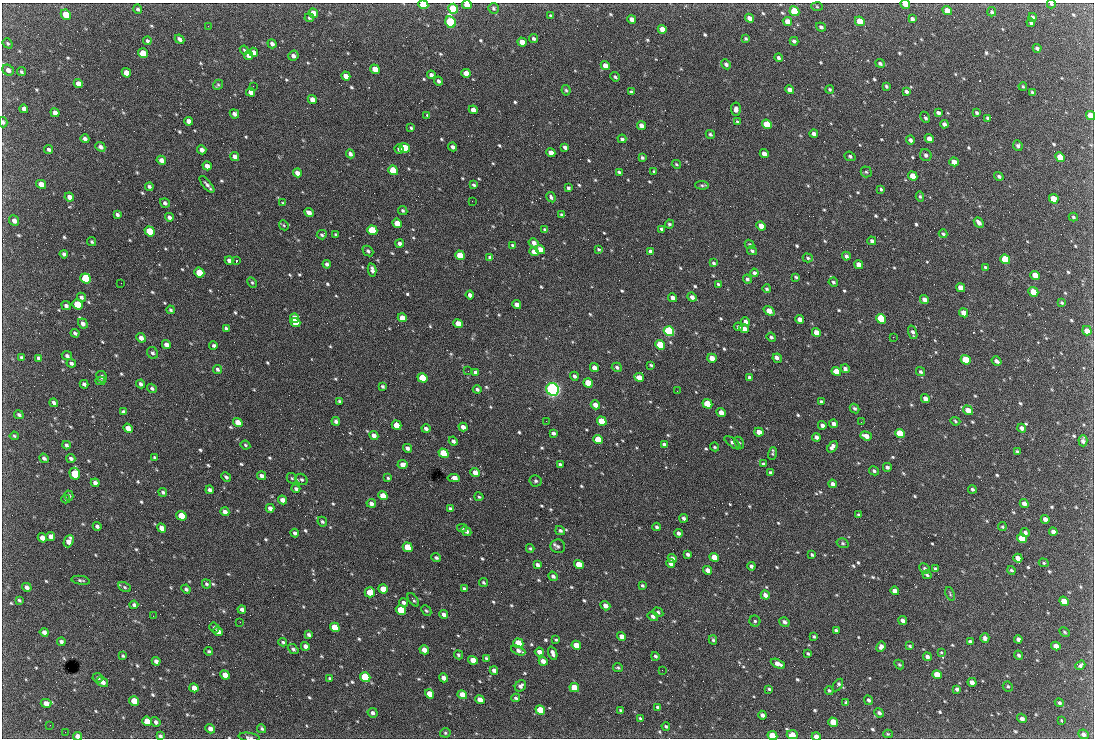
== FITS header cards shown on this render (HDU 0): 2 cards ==
NAXIS1  =                 1092 /fastest changing axis
NAXIS2  =                  736 /next to fastest changing axis

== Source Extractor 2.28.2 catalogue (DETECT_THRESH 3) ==
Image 1092 x 736 px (HDU 0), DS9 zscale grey, 1 PNG px = 1 image px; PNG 1096 x 740 px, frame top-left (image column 1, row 736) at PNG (2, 3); each listed source drawn as its Kron ellipse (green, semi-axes under 4 px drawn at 4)
Background 2510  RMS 46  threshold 137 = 3 sigma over >= 5 px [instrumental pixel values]
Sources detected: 766; of the 766, the 500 brightest by FLUX_AUTO listed and drawn (266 fainter detections omitted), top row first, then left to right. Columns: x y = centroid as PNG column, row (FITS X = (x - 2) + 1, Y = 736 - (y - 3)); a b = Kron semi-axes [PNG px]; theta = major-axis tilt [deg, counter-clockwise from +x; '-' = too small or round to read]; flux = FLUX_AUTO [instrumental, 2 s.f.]
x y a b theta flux
905 4 5 3 - 4.3e+04
1051 4 4 3 - 4.8e+03
423 5 5 4 - 1.3e+05
467 5 5 4 - 3.2e+04
817 7 6 4 -3 4.1e+03
493 8 5 5 - 6.9e+03
138 9 5 4 - 6.0e+03
453 9 5 5 - 2.3e+05
794 11 5 4 - 1.7e+05
947 11 5 4 - 5.0e+04
992 12 4 4 - 5.6e+03
313 13 5 4 - 3.9e+04
66 15 5 4 - 6.9e+04
551 16 4 3 - 4.7e+03
1033 17 4 4 - 1.0e+04
309 18 4 4 - 5.1e+03
749 18 4 4 - 1.7e+04
632 19 4 4 - 1.4e+04
912 19 4 3 - 9.1e+03
787 21 5 4 - 2.3e+04
860 21 5 4 - 7.8e+04
450 22 6 5 - 4.8e+05
1031 23 4 3 - 7.8e+03
208 26 2 2 - 4.9e+03
821 27 5 4 - 8.6e+03
662 29 5 4 - 2.7e+04
180 39 5 3 - 8.9e+03
533 39 4 4 - 7.9e+03
746 39 3 3 - 4.4e+03
147 41 4 3 - 6.3e+03
794 41 4 3 - 8.9e+03
522 42 5 4 - 3.6e+04
8 43 5 4 - 4.8e+03
272 44 5 4 - 9.9e+03
1037 48 4 3 - 9.8e+03
244 50 4 3 - 4.1e+03
254 52 5 4 - 1.6e+04
143 53 5 4 - 5.3e+04
248 56 4 4 - 1.1e+04
293 56 5 5 - 1.2e+04
778 58 4 4 - 8.0e+03
880 63 5 4 - 7.8e+03
726 64 5 4 - 8.6e+03
605 66 5 4 - 2.6e+04
375 69 5 4 - 4.3e+04
8 70 6 5 - 1.5e+04
21 72 5 4 - 5.3e+03
126 73 5 4 - 3.3e+04
466 73 5 4 - 2.8e+04
431 75 4 4 - 1.0e+04
346 76 5 4 - 2.3e+04
615 77 5 3 - 5.2e+03
438 81 4 4 - 9.3e+03
78 84 5 4 - 1.8e+04
218 85 5 4 - 4.5e+03
253 86 2 2 - 1.9e+04
886 86 4 3 - 5.5e+03
1023 86 4 3 - 4.1e+03
830 89 4 3 - 4.6e+03
566 90 5 4 - 4.5e+03
790 90 4 4 - 1.4e+04
251 92 5 4 - 2.3e+04
631 92 4 3 - 5.8e+03
906 92 4 3 - 7.4e+03
1032 92 4 3 - 4.7e+03
312 99 5 4 - 1.9e+04
24 109 4 4 - 1.3e+04
736 109 7 5 -87 1.3e+04
473 110 4 4 - 2.3e+04
55 113 5 4 - 1.5e+04
938 113 4 3 - 8.2e+03
977 113 4 3 - 5.4e+03
234 114 5 4 - 1.1e+04
427 115 4 3 - 1.1e+04
1090 115 5 4 - 3.4e+04
925 117 6 3 -62 6.8e+03
988 118 4 3 - 5.9e+03
189 121 4 4 - 1.8e+04
3 122 5 4 - 7.8e+03
737 122 4 3 - 6.3e+03
767 124 5 4 - 1.2e+05
944 124 4 4 - 1.1e+04
641 125 5 4 - 1.6e+04
411 128 3 3 - 4.7e+03
710 134 5 4 - 5.3e+03
814 134 4 3 - 1.2e+04
929 138 4 4 - 2.0e+04
85 139 4 3 - 9.6e+03
622 139 4 3 - 6.2e+03
910 140 4 3 - 9.3e+03
1018 146 5 4 - 6.9e+03
100 147 5 4 - 1.0e+04
453 147 4 3 - 9.2e+03
565 147 4 3 - 8.9e+03
405 148 5 4 - 1.3e+05
49 149 4 4 - 6.8e+03
399 149 4 3 - 8.8e+03
202 150 4 4 - 1.6e+04
551 153 5 4 - 2.7e+04
350 154 4 3 - 1.0e+04
764 154 5 4 - 2.7e+04
926 155 6 5 - 8.2e+03
850 156 5 4 - 6.3e+03
235 157 5 4 - 1.6e+04
642 157 3 3 - 5.1e+03
1060 157 5 4 - 8.4e+04
161 160 5 4 - 1.5e+04
954 162 5 4 - 2.2e+04
676 164 5 4 - 4.3e+03
207 166 5 4 - 1.9e+04
393 170 5 4 - 1.2e+05
654 171 3 3 - 4.3e+03
619 172 4 3 - 4.9e+03
866 172 5 5 - 4.7e+03
297 173 4 4 - 2.0e+04
913 176 5 4 - 4.7e+04
999 176 5 4 - 7.0e+03
41 184 5 4 - 2.9e+04
207 184 10 4 -50 1.0e+04
474 185 4 3 - 5.6e+03
702 185 7 4 -3 5.5e+03
149 187 4 3 - 7.6e+03
568 188 4 3 - 6.3e+03
881 189 4 3 - 4.5e+03
69 197 5 4 - 1.6e+04
551 197 5 4 - 7.1e+03
920 197 5 4 - 5.0e+03
1054 199 5 4 - 6.5e+04
472 201 2 2 - 7.9e+03
165 203 5 4 - 7.7e+03
283 203 4 3 - 4.2e+03
403 210 5 4 - 5.7e+03
309 212 5 4 - 1.8e+04
117 215 4 3 - 7.8e+03
561 215 4 3 - 5.0e+03
169 217 4 3 - 1.0e+04
1073 217 5 3 - 4.8e+03
14 221 5 4 - 1.5e+04
397 223 5 4 - 4.8e+04
979 223 5 4 - 1.3e+04
669 224 4 4 - 5.5e+03
284 225 5 4 - 4.3e+03
761 226 5 4 - 3.5e+04
662 229 4 3 - 6.3e+03
372 230 5 4 - 2.2e+05
545 230 4 3 - 7.5e+03
150 231 5 4 - 1.7e+05
943 234 4 3 - 4.9e+03
322 235 5 4 - 5.7e+03
336 235 3 3 - 4.3e+03
872 241 4 3 - 8.2e+03
92 242 5 4 - 4.6e+03
400 243 4 4 - 1.1e+04
534 243 5 4 - 1.4e+04
750 244 5 4 - 5.1e+03
513 245 4 3 - 5.0e+03
540 249 5 4 - 2.3e+04
599 249 4 3 - 4.2e+03
368 251 6 4 -44 6.8e+03
650 251 4 3 - 8.6e+03
752 251 5 4 - 5.9e+03
534 252 5 4 - 2.2e+04
64 254 4 3 - 7.1e+03
460 255 5 4 - 7.0e+04
846 256 4 3 - 9.2e+03
490 257 4 3 - 7.5e+03
808 258 5 4 - 5.0e+03
1005 259 5 4 - 2.1e+05
229 260 4 4 - 1.0e+04
236 261 3 2 - 1.1e+05
713 263 4 3 - 5.6e+03
327 264 4 3 - 7.4e+03
859 265 5 4 - 2.2e+04
985 267 3 3 - 4.8e+03
372 270 7 3 -78 1.1e+04
199 273 5 4 - 7.6e+04
754 273 4 3 - 9.2e+03
1035 275 5 4 - 3.6e+04
796 277 4 3 - 5.3e+03
86 278 5 4 - 2.6e+05
747 279 4 4 - 7.1e+03
252 282 6 4 -62 4.3e+03
833 282 5 4 - 5.8e+03
121 283 2 2 - 8.9e+03
718 284 4 3 - 4.9e+03
961 288 5 4 - 2.8e+04
767 289 4 3 - 5.1e+03
1033 292 5 4 - 7.8e+04
470 295 4 4 - 1.4e+04
81 297 5 4 - 7.5e+03
692 297 5 4 - 1.3e+04
673 298 4 4 - 1.4e+04
924 299 5 4 - 2.0e+04
1062 303 3 3 - 4.4e+03
77 304 5 4 - 9.4e+04
517 305 4 4 - 1.7e+04
66 306 5 4 - 8.4e+03
170 310 4 4 - 5.5e+03
769 311 6 4 -34 3.0e+04
964 313 5 4 - 3.2e+04
295 318 5 4 - 5.8e+04
402 318 5 4 - 3.2e+04
800 319 4 4 - 2.0e+04
881 319 5 4 - 2.3e+05
295 322 5 4 - 6.9e+04
745 322 4 4 - 1.2e+04
83 323 5 4 - 1.2e+04
458 323 5 4 - 3.9e+04
738 327 5 3 - 6.4e+03
226 328 4 3 - 6.0e+03
744 329 5 4 - 2.3e+04
669 331 5 4 - 5.5e+05
1087 331 5 4 - 2.1e+04
816 332 5 4 - 2.9e+04
913 332 7 4 -71 9.7e+03
75 333 4 3 - 8.3e+03
771 337 5 4 - 6.5e+03
893 337 2 2 - 1.5e+04
141 338 5 4 - 1.4e+04
166 345 5 4 - 1.7e+04
660 345 5 4 - 1.4e+05
213 346 4 3 - 8.1e+03
152 353 6 5 - 7.2e+03
67 356 5 4 - 7.7e+03
21 357 4 3 - 5.5e+03
39 358 4 3 - 6.7e+03
712 358 5 4 - 3.2e+04
777 358 5 3 - 2.2e+04
966 360 5 4 - 8.3e+04
997 361 5 3 - 9.9e+03
71 363 5 4 - 7.4e+03
651 365 4 2 - 4.8e+03
617 367 5 4 - 7.1e+03
594 368 4 4 - 2.0e+04
217 369 5 4 - 6.5e+03
845 369 4 4 - 1.0e+04
468 371 2 2 - 5.6e+03
475 372 4 4 - 9.3e+03
836 372 5 4 - 7.9e+04
920 372 5 4 - 6.2e+03
574 376 4 4 - 7.7e+03
101 377 6 5 - 1.1e+04
639 377 5 4 - 2.8e+04
750 377 4 3 - 8.1e+03
422 378 5 4 - 1.1e+05
100 381 5 4 - 4.2e+03
588 383 5 4 - 9.2e+04
84 384 4 3 - 8.4e+03
141 384 4 3 - 9.7e+03
383 386 4 3 - 5.7e+03
152 388 5 4 - 6.9e+03
477 389 4 4 - 7.9e+03
553 389 6 6 - 1.3e+06
677 391 2 2 - 5.6e+03
925 399 4 4 - 1.7e+04
340 401 3 3 - 5.2e+03
821 402 4 3 - 7.4e+03
54 403 5 3 - 8.3e+03
707 404 5 4 - 1.3e+05
595 405 5 4 - 2.4e+04
855 408 5 4 - 6.4e+03
968 410 5 4 - 3.7e+04
123 412 4 3 - 7.9e+03
721 413 5 4 - 3.0e+04
19 415 5 4 - 7.3e+03
336 421 4 4 - 8.9e+03
546 421 2 2 - 6.5e+03
602 421 5 4 - 1.0e+05
955 421 5 4 - 4.4e+03
238 422 5 4 - 3.7e+04
861 422 2 2 - 5.6e+03
834 424 4 4 - 1.4e+04
397 425 5 4 - 5.0e+04
822 425 4 3 - 1.1e+04
463 427 4 4 - 1.7e+04
128 428 5 4 - 2.1e+04
426 428 4 3 - 1.0e+04
1022 428 4 4 - 1.2e+04
759 432 5 4 - 2.6e+04
553 433 4 3 - 8.7e+03
900 433 5 4 - 1.3e+05
374 435 5 4 - 1.5e+04
14 436 4 4 - 4.2e+03
866 436 6 4 -19 2.1e+04
816 437 4 3 - 1.1e+04
598 440 5 4 - 7.9e+04
453 441 4 4 - 8.9e+03
1083 441 5 4 - 1.1e+04
732 443 9 4 -36 7.6e+03
739 443 6 4 -59 4.7e+03
66 445 4 3 - 8.4e+03
245 445 5 3 - 4.3e+03
664 445 4 3 - 9.7e+03
714 447 5 3 - 4.2e+03
832 447 6 4 54 1.4e+04
407 448 4 3 - 1.1e+04
1017 451 3 3 - 4.4e+03
443 453 5 4 - 1.5e+05
772 454 6 4 73 4.8e+03
154 457 4 3 - 4.9e+03
44 458 5 4 - 8.4e+03
71 458 4 3 - 8.0e+03
764 464 4 3 - 6.9e+03
402 465 5 4 - 1.5e+04
560 465 4 3 - 6.8e+03
887 467 4 3 - 8.3e+03
874 471 5 4 - 6.4e+03
475 473 5 4 - 2.7e+04
771 473 4 3 - 8.2e+03
75 474 6 5 - 1.4e+05
262 476 5 4 - 1.1e+04
226 477 5 4 - 7.0e+03
292 478 6 4 -42 4.2e+03
388 478 4 3 - 4.1e+03
454 478 6 4 -6 3.2e+04
302 479 6 5 - 6.6e+03
536 481 6 6 - 7.2e+03
95 483 4 4 - 1.3e+04
833 484 4 4 - 1.1e+04
296 489 4 4 - 7.0e+03
972 489 4 3 - 6.3e+03
210 490 4 3 - 9.9e+03
163 492 4 4 - 5.9e+03
69 496 5 4 - 4.9e+03
383 496 5 4 - 4.1e+04
479 497 4 3 - 4.3e+03
66 499 4 3 - 4.3e+03
282 500 4 4 - 1.7e+04
371 503 5 4 - 1.1e+04
1024 503 4 4 - 1.5e+04
270 508 4 4 - 1.3e+04
450 509 4 3 - 7.5e+03
225 512 4 4 - 1.5e+04
858 515 3 3 - 5.2e+03
181 516 5 4 - 7.4e+04
684 518 4 3 - 8.3e+03
1045 519 4 4 - 1.9e+04
322 522 5 4 - 5.6e+03
97 526 4 4 - 8.7e+03
657 527 4 4 - 6.6e+03
1002 527 4 4 - 4.3e+03
161 528 5 4 - 2.0e+04
462 528 5 4 - 4.1e+03
466 531 5 4 - 9.9e+03
560 531 5 4 - 6.5e+03
1053 532 4 4 - 1.5e+04
295 533 4 3 - 8.6e+03
679 533 4 4 - 1.1e+04
1025 533 5 4 - 9.5e+03
51 537 5 4 - 2.1e+04
42 538 5 4 - 2.3e+04
1022 538 5 4 - 1.0e+05
69 541 6 4 67 2.5e+04
842 543 6 4 -17 5.5e+03
558 546 7 7 - 9.1e+03
408 547 5 4 - 1.0e+05
530 548 4 3 - 4.4e+03
688 554 4 3 - 7.9e+03
812 555 4 3 - 5.3e+03
714 557 5 4 - 5.5e+04
436 558 5 4 - 6.2e+03
1018 558 4 4 - 2.1e+04
672 559 5 4 - 1.5e+04
671 563 4 4 - 1.8e+04
1044 563 5 4 - 4.2e+03
537 565 4 4 - 1.1e+04
579 565 5 4 - 6.5e+04
751 566 4 3 - 9.2e+03
925 568 5 4 - 6.6e+03
935 569 4 3 - 6.8e+03
708 570 5 4 - 2.0e+04
1011 570 4 3 - 5.1e+03
927 575 5 3 - 5.6e+03
553 576 5 4 - 8.5e+03
81 580 9 3 -9 5.8e+03
483 582 4 3 - 4.7e+03
206 584 5 4 - 5.5e+03
642 585 4 3 - 5.5e+03
27 587 5 4 - 1.2e+04
125 587 7 4 -28 5.2e+03
464 588 4 3 - 5.4e+03
186 589 5 3 - 7.0e+03
383 589 5 4 - 5.1e+04
895 591 4 4 - 1.7e+04
370 592 5 5 - 4.6e+04
950 594 7 3 -68 4.1e+03
765 595 4 4 - 1.7e+04
19 600 4 3 - 4.5e+03
413 600 7 3 -53 4.7e+03
1064 601 5 4 - 4.0e+04
404 602 4 4 - 8.1e+03
134 605 4 3 - 7.5e+03
605 606 5 4 - 1.6e+04
242 610 4 3 - 9.3e+03
401 610 5 4 - 8.3e+04
426 611 6 4 -47 5.1e+03
658 612 5 4 - 5.2e+03
444 614 4 4 - 1.1e+04
153 616 2 2 - 1.0e+04
653 616 5 4 - 9.1e+03
903 620 4 4 - 1.1e+04
755 621 5 5 - 6.3e+03
240 622 3 2 - 5.2e+03
784 622 5 4 - 1.0e+04
214 627 5 4 - 5.2e+03
335 627 5 4 - 7.2e+04
836 630 4 3 - 6.7e+03
218 631 5 4 - 1.7e+04
44 632 4 4 - 1.4e+04
1065 632 6 4 -29 4.1e+03
309 635 4 3 - 7.6e+03
622 636 4 4 - 2.0e+04
814 637 4 3 - 4.7e+03
985 638 5 4 - 9.5e+03
1018 639 4 4 - 1.2e+04
556 640 4 3 - 4.5e+03
713 640 5 3 - 5.0e+03
61 642 4 4 - 8.6e+03
283 642 4 3 - 4.6e+03
970 642 4 3 - 8.7e+03
518 643 5 4 - 9.2e+04
576 645 5 4 - 5.0e+04
305 646 4 4 - 1.5e+04
910 646 3 3 - 4.1e+03
1056 646 5 4 - 2.5e+04
881 647 5 4 - 1.0e+04
293 649 6 4 -40 6.9e+03
424 650 5 4 - 2.6e+04
518 650 7 4 -25 1.1e+04
209 651 4 4 - 5.2e+03
539 652 4 4 - 1.7e+04
941 652 4 3 - 9.1e+03
553 653 7 4 -69 1.3e+04
808 654 3 3 - 4.6e+03
458 655 5 4 - 5.4e+03
1019 655 5 4 - 6.7e+03
123 656 3 3 - 4.2e+03
655 656 4 4 - 6.2e+03
927 657 4 4 - 1.1e+04
486 658 4 3 - 4.4e+03
473 660 5 4 - 3.6e+04
156 661 4 4 - 1.2e+04
543 661 4 4 - 1.9e+04
778 664 8 4 -24 1.9e+04
899 665 5 4 - 4.5e+03
1080 665 5 4 - 7.5e+03
618 668 5 3 - 4.5e+03
494 670 4 3 - 1.1e+04
662 670 2 2 - 5.9e+03
225 675 5 4 - 3.3e+04
937 675 5 4 - 6.4e+04
365 677 5 4 - 2.7e+05
98 678 5 4 - 5.9e+03
444 678 5 4 - 1.7e+04
330 679 4 3 - 6.0e+03
103 682 6 4 -32 1.3e+04
972 682 4 4 - 1.4e+04
838 685 7 4 56 9.4e+03
520 686 6 5 - 1.0e+04
1008 687 5 5 - 4.6e+03
194 688 5 4 - 2.4e+04
574 688 5 4 - 7.4e+04
769 689 4 3 - 4.5e+03
957 689 4 3 - 8.9e+03
829 690 4 4 - 5.2e+03
430 694 5 4 - 4.1e+04
462 695 5 4 - 3.6e+04
516 698 4 3 - 5.7e+03
480 700 5 4 - 2.5e+04
869 700 5 4 - 6.6e+03
134 701 5 4 - 7.7e+04
46 703 5 4 - 2.2e+04
846 703 4 3 - 6.3e+03
1059 703 4 4 - 6.7e+03
658 707 4 3 - 6.7e+03
540 710 5 4 - 1.0e+05
621 710 4 3 - 4.7e+03
373 713 5 4 - 1.0e+04
879 713 5 4 - 8.9e+03
762 715 4 3 - 1.1e+04
640 718 4 3 - 4.3e+03
1022 718 5 4 - 1.1e+04
1061 720 3 3 - 6.1e+03
147 721 5 4 - 5.1e+04
156 722 5 4 - 8.4e+03
833 722 5 4 - 7.4e+04
50 725 2 2 - 5.0e+03
666 726 4 3 - 4.6e+03
210 729 5 4 - 1.8e+04
262 729 5 4 - 5.7e+03
65 732 2 2 - 9.9e+03
445 733 5 4 - 4.8e+03
888 734 5 4 - 4.1e+03
1083 734 5 4 - 1.1e+04
792 735 5 4 - 2.2e+04
78 736 5 4 - 1.7e+04
160 736 4 3 - 7.0e+03
772 736 5 4 - 8.6e+04
249 737 10 4 -7 7.5e+03
816 737 4 4 - 1.9e+04
At the frame edge (FLAGS 8, measured only in part): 11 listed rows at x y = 905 4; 1051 4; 423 5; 467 5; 1090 115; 3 122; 78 736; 160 736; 772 736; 249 737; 816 737
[266 fainter detections neither listed nor drawn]